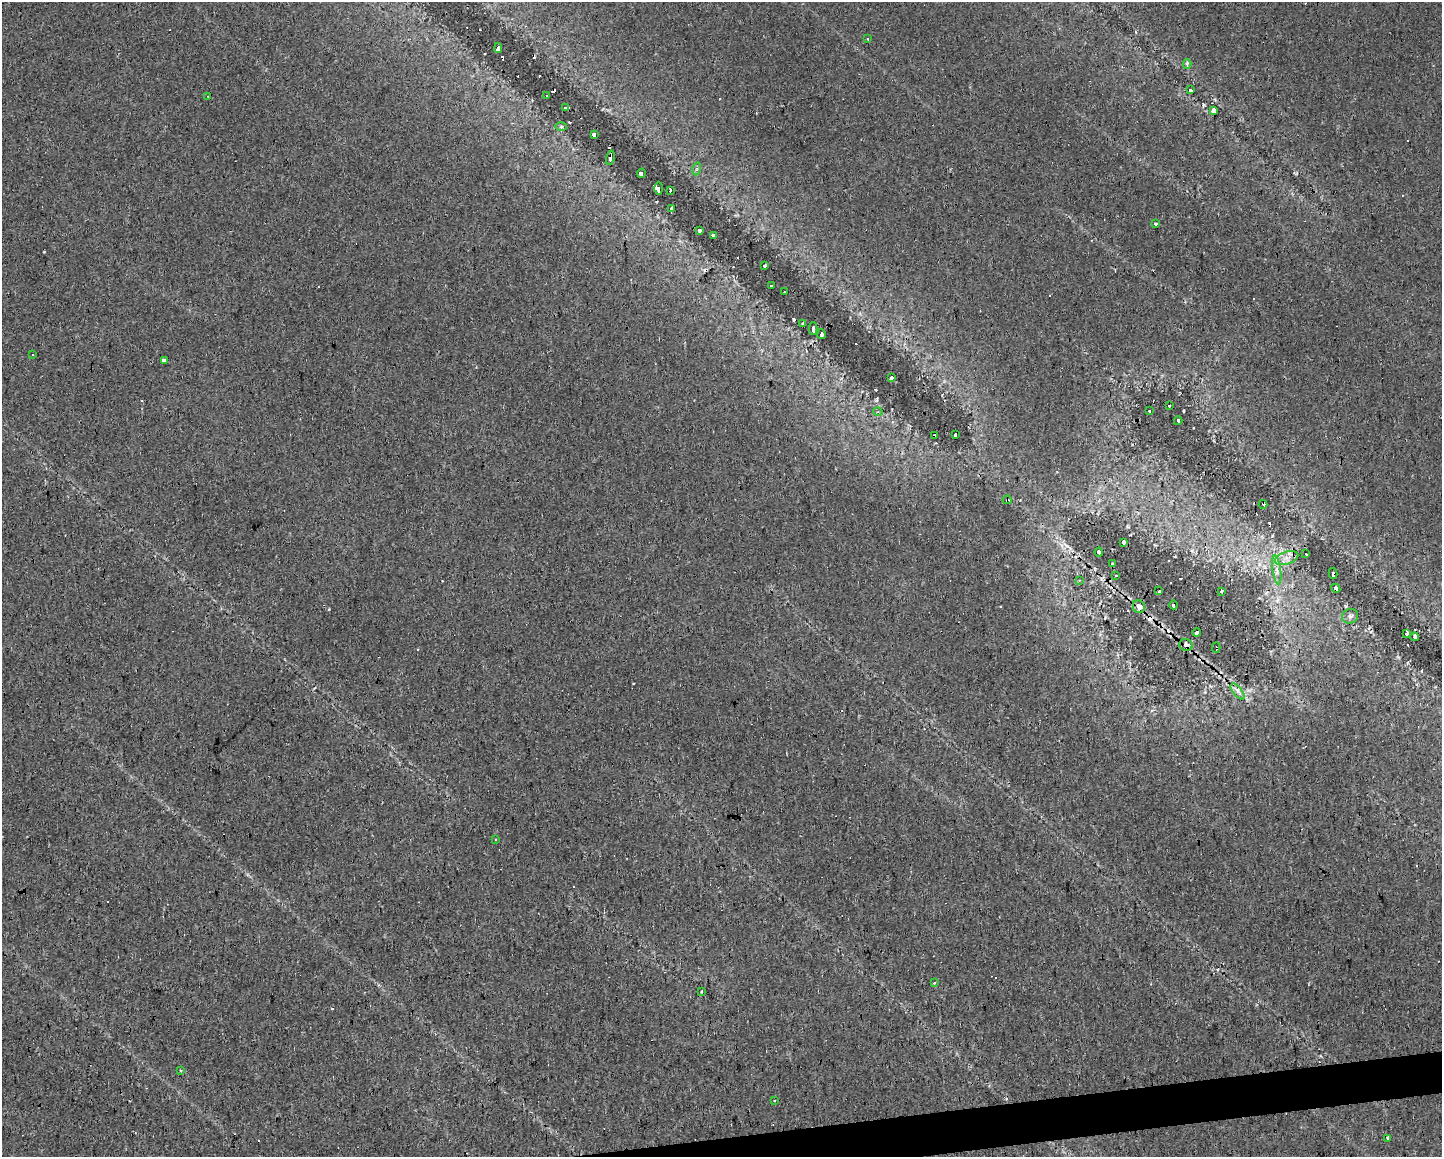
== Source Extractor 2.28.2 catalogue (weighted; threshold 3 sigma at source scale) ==
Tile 5 of 3 x 4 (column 2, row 2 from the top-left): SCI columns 1448-2887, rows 2312-3466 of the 4377 x 4622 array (HDU 1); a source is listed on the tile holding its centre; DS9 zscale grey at full resolution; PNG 1444 x 1159 px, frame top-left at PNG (2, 2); each listed source drawn as its Kron ellipse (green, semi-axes under 4 px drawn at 4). Shown black and unused: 2% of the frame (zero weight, under 2 of 3 exposures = <1% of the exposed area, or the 3 px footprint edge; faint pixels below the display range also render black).
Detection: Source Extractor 2.28.2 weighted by HDU 2 'WHT'; one run over the whole footprint, this tile lists its part. Background 0.0146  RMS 0.0062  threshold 0.0277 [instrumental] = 3 sigma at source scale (4.5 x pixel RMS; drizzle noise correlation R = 1.50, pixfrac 1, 0.0396/0.0396 arcsec/px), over >= 5 px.
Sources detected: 97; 33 cosmic-ray / hot-pixel residue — neither listed nor drawn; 1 inside a brighter listed object's ellipse — not listed separately; the other 63 listed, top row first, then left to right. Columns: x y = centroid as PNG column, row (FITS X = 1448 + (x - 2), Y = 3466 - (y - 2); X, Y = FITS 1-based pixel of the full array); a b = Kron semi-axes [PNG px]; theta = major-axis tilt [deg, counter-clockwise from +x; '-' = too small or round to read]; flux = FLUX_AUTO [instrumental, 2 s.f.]
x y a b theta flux
868 39 3 3 - 1.1
498 48 5 3 - 120
1187 64 5 3 - 2.1
1190 90 4 3 - 2.5
208 96 2 2 - 0.36
547 96 3 3 - 1.3
566 108 3 3 - 16
1214 110 4 4 - 13
561 127 6 4 1 0.86
594 134 4 3 - 6.2
610 158 7 2 76 1.7
696 169 6 4 72 1
642 173 5 3 - 16
659 188 6 4 90 12
670 191 4 3 - 8.8
672 208 3 3 - 4
1155 224 4 3 - 4.4
699 230 3 3 - 1.4
713 235 4 3 - 3.3
764 266 4 3 - 2.2
771 285 3 2 - 0.75
785 292 3 3 - 30
803 323 3 3 - 1
813 329 6 3 -90 2.1
822 334 5 3 - 1.5
33 355 3 3 - 1.1
164 360 3 3 - 24
891 378 3 3 - 140
1169 406 3 3 - 0.86
1149 411 3 3 - 1.7
878 412 5 3 - 0.58
1178 421 4 3 - 2.5
955 434 4 3 - 9.2
934 436 3 2 - 0.68
1007 500 4 2 - 0.59
1263 504 4 3 - 9.4
1123 542 3 3 - 1
1099 552 4 3 - 5.4
1306 554 3 2 - 0.87
1287 558 12 6 18 3.9
1112 563 3 3 - 1.4
1277 570 14 4 -82 3.1
1333 574 5 3 - 22
1116 576 3 2 - 0.65
1079 580 3 3 - 0.45
1336 588 5 3 - 1.1
1159 591 4 3 - 170
1221 591 3 2 - 1.3
1174 605 4 3 - 17
1139 607 6 6 - 2.5
1350 616 8 7 - 2.1
1197 632 4 4 - 5.5
1406 634 4 3 - 6.4
1415 637 4 3 - 1.4
1186 645 7 6 - 2.3
1216 648 5 2 - 1.8
1238 691 10 4 -50 2.4
496 839 3 3 - 0.75
935 983 4 3 - 0.89
702 991 4 3 - 0.79
181 1071 4 3 - 0.79
775 1101 2 2 - 0.51
1388 1138 4 2 - 7.6
Overlapping masked pixels (flux is a lower limit): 8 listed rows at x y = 610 158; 934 436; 1007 500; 1263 504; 1333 574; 1197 632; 1186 645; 1216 648
Unlisted compact peaks at least as high as the median listed source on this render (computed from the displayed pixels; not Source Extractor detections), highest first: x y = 1346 606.